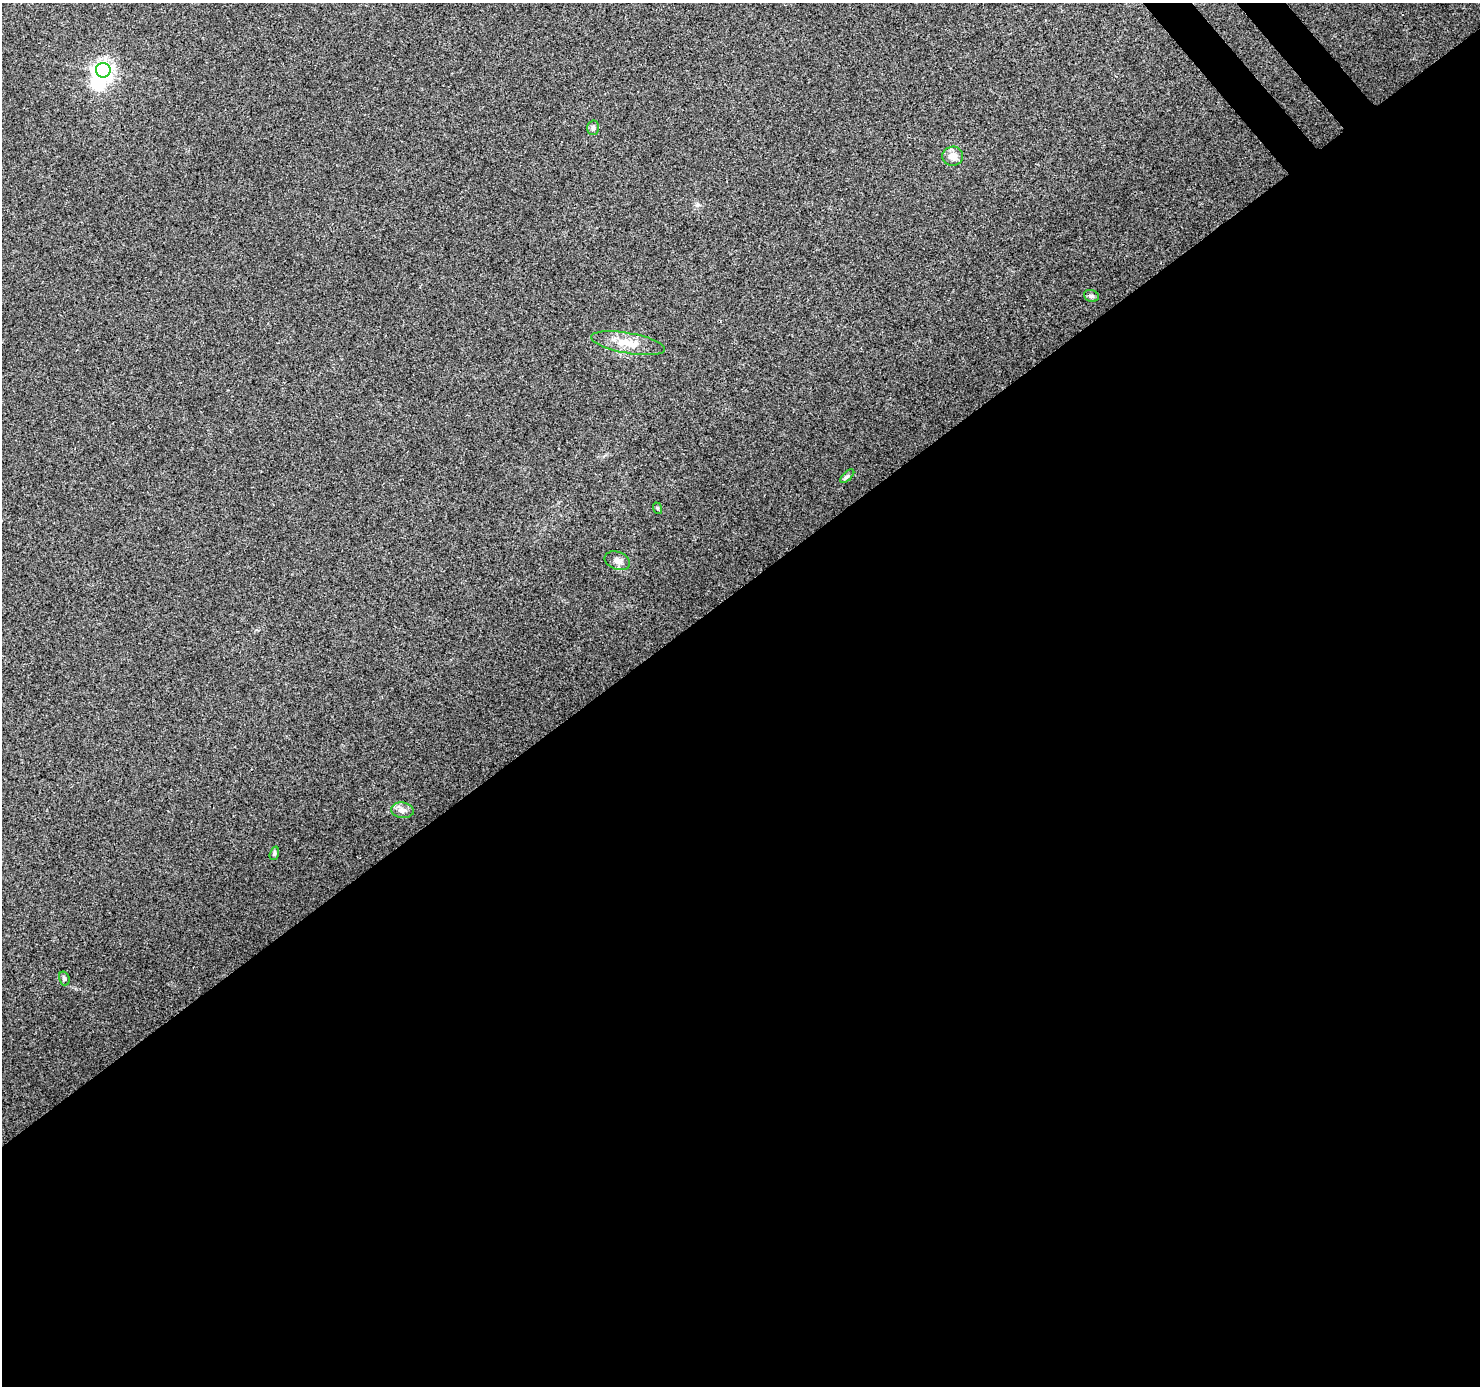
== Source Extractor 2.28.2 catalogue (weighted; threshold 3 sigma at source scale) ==
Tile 15 of 4 x 4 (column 3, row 4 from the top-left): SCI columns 3043-4520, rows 213-1596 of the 6079 x 6019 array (HDU 1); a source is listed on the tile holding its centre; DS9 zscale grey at full resolution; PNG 1482 x 1388 px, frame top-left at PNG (2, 3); each listed source drawn as its Kron ellipse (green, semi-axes under 4 px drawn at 4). Shown black and unused: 58% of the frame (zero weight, under 3 of 4 exposures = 7% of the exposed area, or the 3 px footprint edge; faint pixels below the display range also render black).
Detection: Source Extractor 2.28.2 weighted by HDU 2 'WHT'; one run over the whole footprint, this tile lists its part. Background 0.0798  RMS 0.0076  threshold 0.0343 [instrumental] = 3 sigma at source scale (4.5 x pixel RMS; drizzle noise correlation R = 1.50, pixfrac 1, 0.0396/0.0396 arcsec/px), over >= 5 px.
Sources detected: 12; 1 inside a brighter object's white glare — neither listed nor drawn; the other 11 listed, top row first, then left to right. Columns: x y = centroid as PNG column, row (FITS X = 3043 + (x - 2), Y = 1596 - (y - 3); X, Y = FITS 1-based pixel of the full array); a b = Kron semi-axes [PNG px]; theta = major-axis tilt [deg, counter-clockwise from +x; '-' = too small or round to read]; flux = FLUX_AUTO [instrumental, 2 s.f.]
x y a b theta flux
103 70 7 7 - 340
593 128 7 6 - 1.7
953 156 10 9 - 6.3
1091 296 7 5 -19 1.7
628 343 37 10 -10 14
847 476 9 3 45 1.3
657 508 6 3 -72 0.92
617 561 13 9 -20 4.7
402 810 11 8 -8 3.9
274 853 7 4 71 1.2
64 978 7 5 -73 1.3